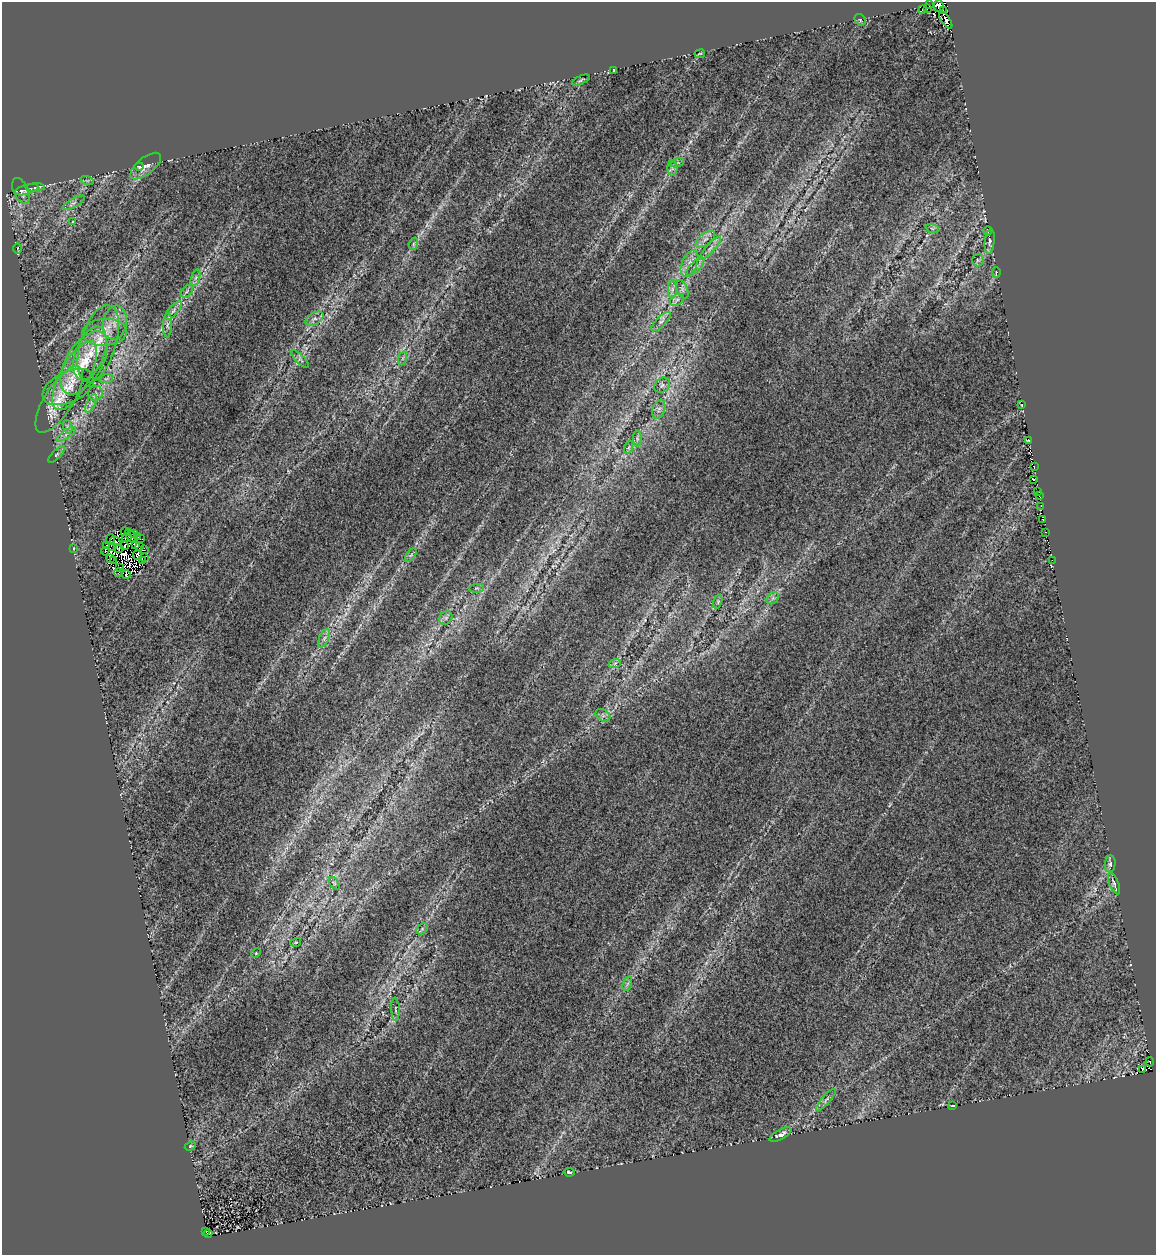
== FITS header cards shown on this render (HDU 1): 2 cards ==
NAXIS1  =                 1154
NAXIS2  =                 1253

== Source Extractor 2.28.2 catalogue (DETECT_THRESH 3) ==
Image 1154 x 1253 px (HDU 1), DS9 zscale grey, 1 PNG px = 1 image px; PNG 1158 x 1257 px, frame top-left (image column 1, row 1253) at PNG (2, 2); each listed source drawn as its Kron ellipse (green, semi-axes under 4 px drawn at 4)
Background 0.632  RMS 0.035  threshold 0.104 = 3 sigma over >= 5 px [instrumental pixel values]
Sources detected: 136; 16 with non-positive FLUX_AUTO (blend fragments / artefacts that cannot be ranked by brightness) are neither listed nor drawn; the other 120 listed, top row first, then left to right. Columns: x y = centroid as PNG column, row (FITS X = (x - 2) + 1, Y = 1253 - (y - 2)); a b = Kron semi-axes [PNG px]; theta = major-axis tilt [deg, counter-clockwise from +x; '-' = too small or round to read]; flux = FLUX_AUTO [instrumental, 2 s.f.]
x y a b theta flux
929 5 3 2 - 34
939 6 6 5 - 16
927 9 3 2 - 9.1
922 10 3 2 - 77
943 10 2 2 - 9.8
860 20 6 5 - 2.8
946 20 10 4 -55 260
700 54 5 2 - 2.5
614 70 3 2 - 1.9
581 80 9 3 24 3.9
677 163 7 4 19 4.7
146 166 18 8 39 19
139 167 4 3 - 2.9
672 168 7 5 -89 6.7
87 180 6 4 -19 3.2
35 187 9 3 3 4
27 190 12 5 16 7.5
21 191 14 7 -66 12
73 203 12 4 30 6.8
72 222 4 2 - 1.4
932 228 7 4 -19 4.4
988 231 4 3 - 3.7
705 239 11 6 37 11
990 241 13 5 84 7.7
413 244 6 4 71 3.8
17 248 5 3 - 2.6
710 248 15 3 48 9.1
978 260 6 6 - 4.8
690 263 14 7 67 16
695 266 11 5 45 8.2
996 272 5 2 - 1.7
196 278 8 3 71 5
672 289 9 4 -90 7
682 289 10 5 -67 7.4
187 291 8 4 47 5.7
677 300 7 5 30 6.1
173 311 11 4 50 8.9
315 319 10 6 30 9.1
661 322 13 5 45 9.4
115 323 17 12 81 31
167 325 12 4 89 8.6
104 332 22 13 2 44
98 344 40 17 73 91
90 353 28 14 69 56
403 358 7 4 71 4.5
300 359 11 3 -45 5.2
84 363 35 18 60 89
75 376 38 14 62 75
106 379 7 4 19 4.8
662 385 8 7 - 7.4
68 387 27 15 26 45
96 393 7 7 - 8.5
59 399 38 14 58 75
91 403 10 4 64 8.9
1022 405 3 3 - 2
659 409 10 6 71 10
68 427 7 4 -71 5.8
66 434 11 3 35 5.7
637 439 8 4 -90 5.3
1029 441 3 2 - 5.2
629 447 7 4 70 3.9
56 454 10 4 45 4.5
1034 467 3 2 - 60
1033 479 3 2 - 2.1
1038 491 3 2 - 2.9
1039 496 3 2 - 26
1041 506 4 2 - 12
1042 520 2 2 - 24
125 532 4 2 - 1
1045 532 3 2 - 13
134 534 4 2 - 2
131 536 8 2 -57 0.57
137 536 2 2 - 3
127 537 5 2 - 1
140 539 2 2 - 2.4
110 540 5 2 - 1.2
115 541 5 2 - 1.2
106 545 4 2 - 4.8
136 545 4 2 - 1.4
112 546 4 2 - 1.1
124 546 4 2 - 2.4
140 547 3 2 - 0.23
73 548 3 2 - 1.4
119 548 5 3 - 1.9
144 550 2 2 - 2.2
105 551 4 3 - 2.6
137 555 4 2 - 5.6
411 555 8 4 53 4.7
144 557 2 2 - 2.9
110 558 4 2 - 1.5
113 560 2 2 - 0.76
1052 560 2 2 - 8.5
142 561 3 2 - 10
119 568 2 2 - 2.3
118 573 4 3 - 7.4
126 575 4 2 - 8.1
476 588 7 3 5 2.6
773 598 7 5 45 6.1
718 602 7 4 72 3.2
446 618 7 6 - 5.4
324 638 10 5 67 8.8
615 663 6 4 19 4.1
603 715 8 5 -31 7.1
1110 864 8 5 84 6.1
334 883 7 3 -53 3.3
1114 883 11 4 -67 6.3
422 929 6 5 - 4.3
296 942 5 3 - 2.2
256 953 5 4 - 2.5
627 984 7 4 71 5.1
395 1009 11 4 -87 4.9
1150 1062 4 3 - 8
1142 1070 3 2 - 2.8
826 1100 14 4 49 7.9
953 1106 4 2 - 2
780 1135 12 5 28 12
190 1146 6 3 26 2.4
569 1172 5 3 - 5.2
206 1231 3 2 - 9.1
208 1233 4 2 - 3.7
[16 non-positive-flux detections neither listed nor drawn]